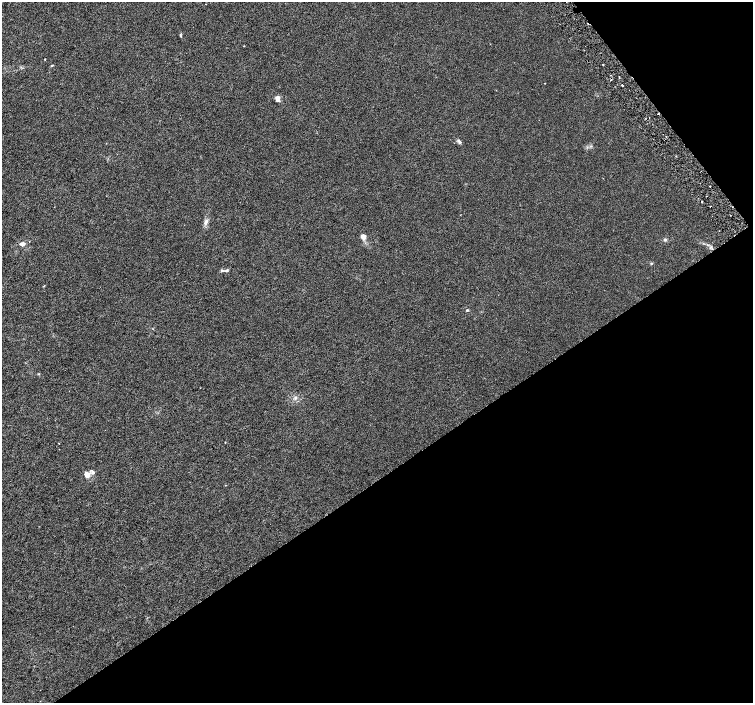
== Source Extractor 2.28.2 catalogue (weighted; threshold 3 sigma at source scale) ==
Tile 12 of 4 x 4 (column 4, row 3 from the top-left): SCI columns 4515-6016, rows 1602-3002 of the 6018 x 5941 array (HDU 1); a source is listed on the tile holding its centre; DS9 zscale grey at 2 x 2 block average (1 PNG px = mean of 2 x 2 image px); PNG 755 x 705 px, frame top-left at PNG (2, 2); no overlay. Shown black and unused: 36% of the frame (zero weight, under 3 of 6 exposures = <1% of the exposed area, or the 3 px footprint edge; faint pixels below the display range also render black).
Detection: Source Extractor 2.28.2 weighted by HDU 2 'WHT'; one run over the whole footprint, this tile lists its part. Background 0.00127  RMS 0.0016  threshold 0.00662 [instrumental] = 3 sigma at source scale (4.09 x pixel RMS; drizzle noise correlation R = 1.36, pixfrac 0.8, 0.0396/0.0396 arcsec/px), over >= 5 px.
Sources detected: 25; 2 cosmic-ray / hot-pixel residue — not listed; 2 inside a brighter listed object's ellipse — not listed separately; the other 21 listed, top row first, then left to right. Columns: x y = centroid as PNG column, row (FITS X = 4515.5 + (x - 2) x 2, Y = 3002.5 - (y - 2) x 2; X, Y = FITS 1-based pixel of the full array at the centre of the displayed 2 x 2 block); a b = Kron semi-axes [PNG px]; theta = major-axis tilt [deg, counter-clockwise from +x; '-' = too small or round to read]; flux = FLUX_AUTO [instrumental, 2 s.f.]
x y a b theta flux
181 35 5 2 - 0.31
243 46 2 2 - 0.22
52 65 3 2 - 0.3
603 65 2 2 - 0.21
622 85 2 2 - 0.38
277 98 7 5 23 1
459 142 7 3 -55 0.68
710 186 2 2 - 0.15
206 222 7 4 61 1.1
363 237 4 3 - 2.6
665 240 4 4 - 0.53
22 244 8 5 7 1.1
712 248 3 2 - 0.29
651 263 3 3 - 0.25
226 270 7 2 18 0.44
44 286 3 2 - 0.17
467 310 3 2 - 0.41
38 374 3 2 - 0.2
295 398 4 3 - 0.51
93 472 7 4 -61 0.83
86 474 6 4 -48 2.4
Diffuse or blended objects may show on this block-average render without a row.